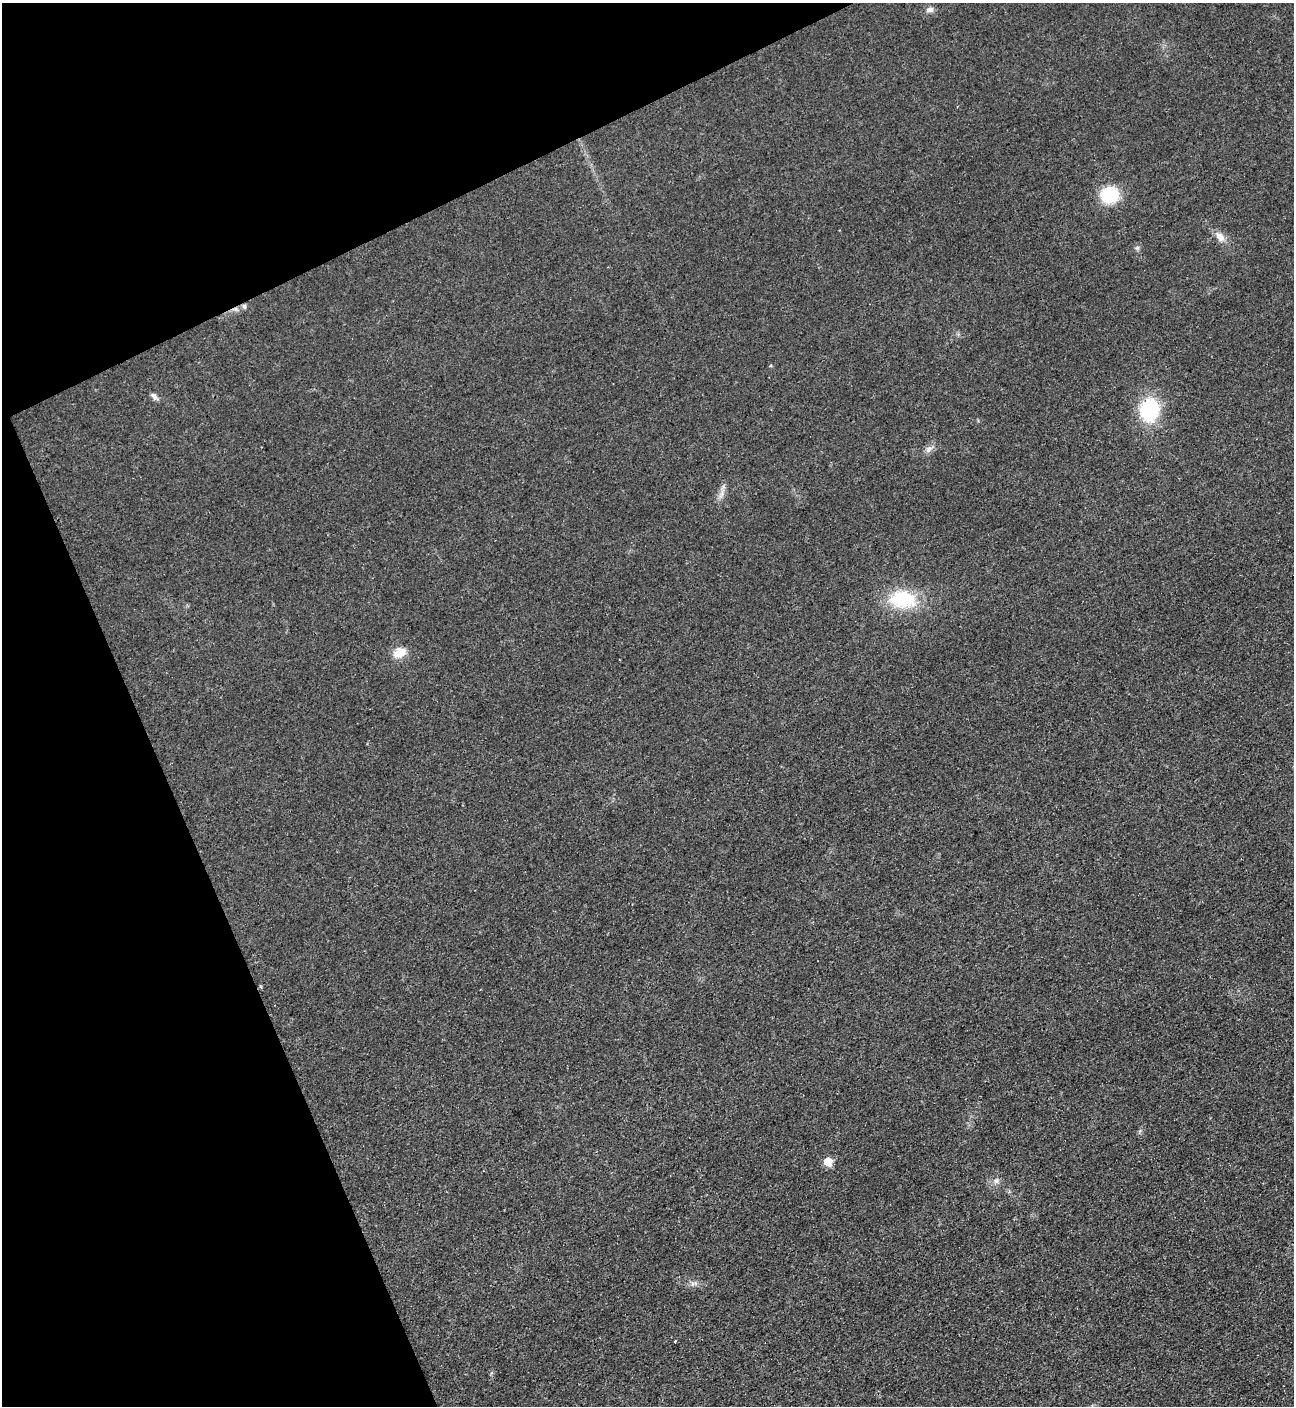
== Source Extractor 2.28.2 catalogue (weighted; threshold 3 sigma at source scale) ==
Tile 5 of 4 x 4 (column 1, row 2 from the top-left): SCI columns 160-1451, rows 2828-4231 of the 5627 x 5645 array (HDU 1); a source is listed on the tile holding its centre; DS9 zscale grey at full resolution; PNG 1296 x 1408 px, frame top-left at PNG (2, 3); no overlay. Shown black and unused: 22% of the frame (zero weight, under 3 of 4 exposures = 1% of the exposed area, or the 3 px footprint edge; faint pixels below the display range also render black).
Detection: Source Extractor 2.28.2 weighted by HDU 2 'WHT'; one run over the whole footprint, this tile lists its part. Background 0.035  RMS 0.0048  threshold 0.0217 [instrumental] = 3 sigma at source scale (4.5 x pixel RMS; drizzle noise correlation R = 1.50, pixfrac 1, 0.05/0.05 arcsec/px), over >= 5 px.
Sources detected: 14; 1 cosmic-ray / hot-pixel residue — not listed; the other 13 listed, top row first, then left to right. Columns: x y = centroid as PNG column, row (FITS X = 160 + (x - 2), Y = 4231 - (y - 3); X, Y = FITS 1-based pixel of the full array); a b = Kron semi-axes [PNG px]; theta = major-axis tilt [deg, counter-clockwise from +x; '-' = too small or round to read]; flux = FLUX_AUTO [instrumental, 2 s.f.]
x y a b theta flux
929 10 10 7 7 2
1109 195 16 15 - 22
1220 237 15 9 -50 3.8
244 306 7 5 -76 0.98
154 396 10 6 -44 1.7
1149 410 15 13 79 46
928 449 10 6 43 2
903 599 35 22 -6 25
400 652 15 10 18 6.9
261 986 4 3 - 0.75
828 1162 6 6 - 12
996 1181 6 6 - 1.4
675 1341 3 3 - 0.82
Overlapping masked pixels (flux is a lower limit): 1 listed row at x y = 244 306
Unlisted compact peaks at least as high as the median listed source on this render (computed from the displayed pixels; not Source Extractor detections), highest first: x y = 1137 248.